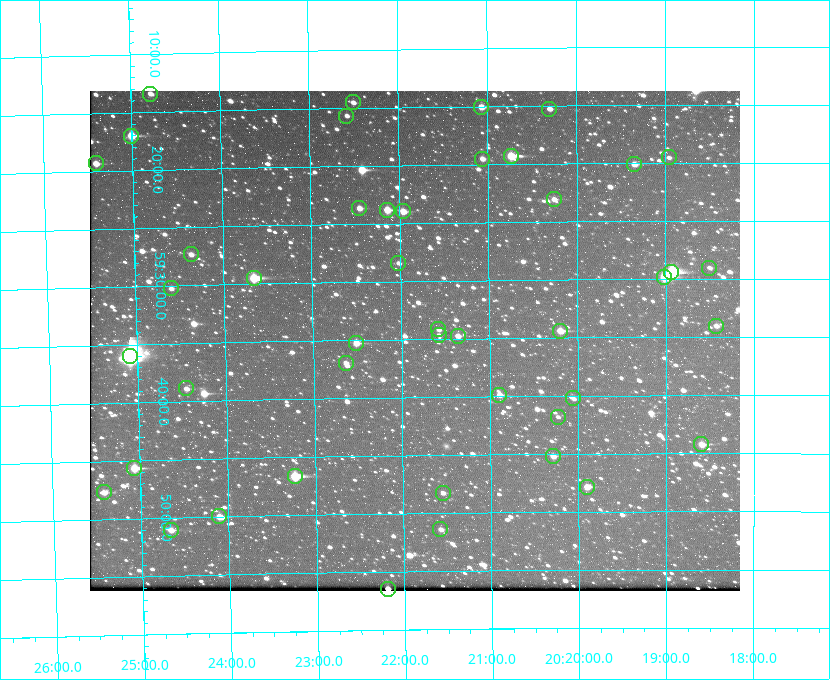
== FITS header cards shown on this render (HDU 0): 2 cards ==
NAXIS1  =                  650 / Width of table row in bytes
NAXIS2  =                  500 / Number of rows in table

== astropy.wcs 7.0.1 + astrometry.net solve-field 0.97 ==
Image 650 x 500 px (HDU 0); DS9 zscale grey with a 90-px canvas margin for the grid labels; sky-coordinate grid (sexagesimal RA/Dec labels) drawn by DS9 from the SOLVED WCS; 45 Tycho-2 reference stars matched to detected sources circled (green)
Header WCS: none
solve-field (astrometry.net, Tycho-2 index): SOLVED blind (the file carries no WCS)
Solved WCS: RA---TAN-SIP/DEC--TAN-SIP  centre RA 20:21:51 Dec +59:35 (305.46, +59.59 deg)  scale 5.17 arcsec/px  FOV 56.0' x 43.1'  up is -179 deg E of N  parity flipped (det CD > 0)
(file carries no celestial WCS; the grid is the blind solution)
Tycho-2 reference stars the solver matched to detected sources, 45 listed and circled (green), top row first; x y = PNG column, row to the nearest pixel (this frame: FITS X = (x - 90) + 1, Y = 500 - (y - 91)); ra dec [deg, ICRS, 3 dp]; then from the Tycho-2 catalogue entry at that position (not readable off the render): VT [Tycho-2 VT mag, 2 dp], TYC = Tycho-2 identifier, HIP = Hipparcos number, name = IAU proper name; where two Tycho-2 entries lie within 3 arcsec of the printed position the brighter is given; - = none
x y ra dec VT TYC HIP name
150 94 306.195 +59.224 11.41 3949-1857-1 - -
353 102 305.626 +59.242 11.94 3949-1433-1 - -
481 107 305.267 +59.251 11.19 3949-745-1 - -
549 109 305.075 +59.254 11.10 3949-857-1 - -
346 116 305.645 +59.261 12.19 3949-1327-1 - -
131 136 306.252 +59.284 9.41 3949-1643-1 - -
511 156 305.185 +59.322 8.95 3949-1869-1 - -
669 157 304.741 +59.325 12.05 3949-499-1 - -
482 159 305.266 +59.325 11.55 3949-717-1 - -
96 163 306.353 +59.322 10.67 3949-467-1 - -
634 164 304.838 +59.335 10.93 3949-1877-1 - -
554 199 305.064 +59.384 11.29 3949-93-1 - -
359 208 305.613 +59.394 10.81 3949-1261-1 - -
387 210 305.535 +59.397 10.37 3949-1383-1 - -
403 211 305.490 +59.400 10.79 3949-1179-1 - -
191 254 306.091 +59.456 11.36 3949-919-1 - -
398 263 305.505 +59.474 11.77 3949-1259-1 - -
709 268 304.626 +59.483 12.57 3949-149-1 - -
671 272 304.733 +59.490 8.93 3949-1451-1 - -
664 277 304.755 +59.496 9.37 3949-615-1 - -
254 278 305.915 +59.492 9.25 3949-1149-1 - -
171 288 306.149 +59.504 12.27 3949-401-1 - -
716 326 304.607 +59.567 11.00 3949-1861-1 - -
438 329 305.394 +59.570 11.70 3949-405-1 - -
560 331 305.049 +59.573 10.18 3949-1099-1 - -
439 335 305.393 +59.578 11.77 3949-137-1 - -
458 336 305.340 +59.579 10.98 3949-39-1 - -
356 343 305.628 +59.588 10.19 3949-1517-1 - -
130 356 306.271 +59.600 6.45 3949-2016-1 100714 -
346 363 305.659 +59.616 11.86 3949-1415-1 - -
186 388 306.113 +59.648 11.13 3949-1837-1 - -
499 395 305.223 +59.664 11.52 3949-1631-1 - -
573 398 305.013 +59.671 12.48 3949-1826-1 - -
558 417 305.057 +59.697 12.28 3949-191-1 - -
701 444 304.649 +59.737 10.61 3949-735-1 - -
553 456 305.073 +59.753 11.06 3949-89-1 - -
134 468 306.265 +59.761 9.71 3949-555-1 - -
295 476 305.808 +59.778 8.73 3949-715-1 100545 -
587 487 304.976 +59.797 11.33 3949-1031-1 - -
104 492 306.354 +59.795 10.50 3949-971-1 - -
443 493 305.387 +59.804 11.49 3949-285-1 - -
219 516 306.026 +59.833 10.93 3949-785-1 - -
440 529 305.395 +59.857 11.71 3949-313-1 - -
171 530 306.165 +59.851 11.26 3949-49-1 - -
388 589 305.548 +59.941 10.72 3949-815-1 - -